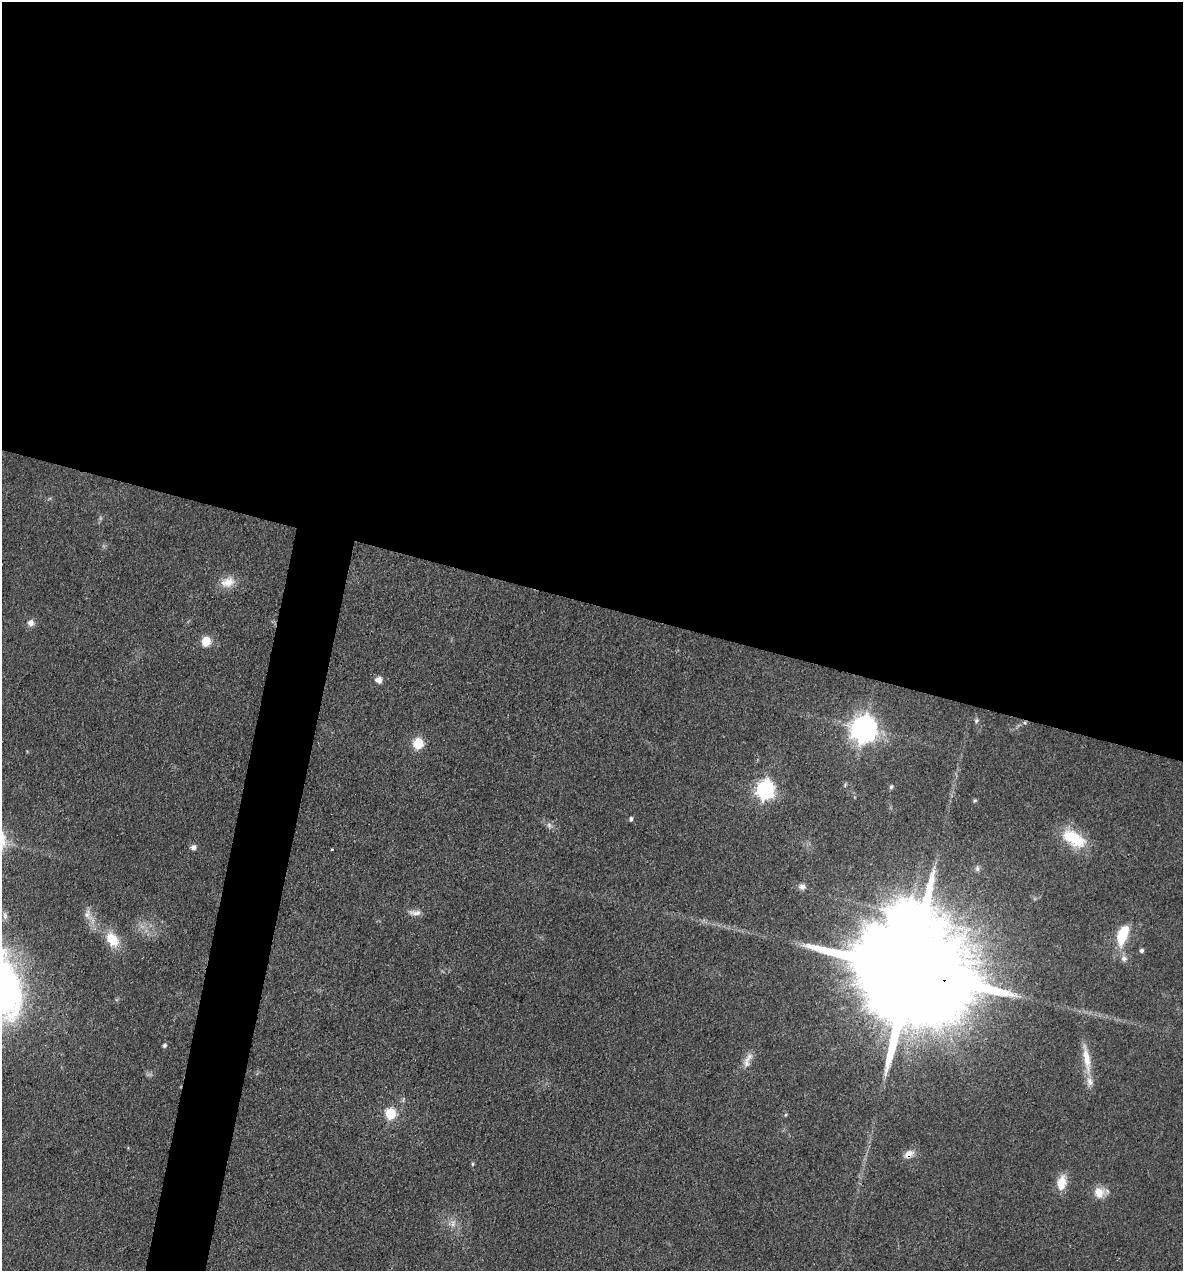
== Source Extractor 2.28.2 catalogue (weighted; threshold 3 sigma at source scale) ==
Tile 3 of 4 x 4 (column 3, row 1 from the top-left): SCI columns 2609-3789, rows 3809-5077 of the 5096 x 5079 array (HDU 1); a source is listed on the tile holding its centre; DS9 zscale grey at full resolution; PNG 1185 x 1273 px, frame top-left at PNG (2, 2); no overlay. Shown black and unused: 50% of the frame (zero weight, under 3 of 4 exposures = <1% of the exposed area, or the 3 px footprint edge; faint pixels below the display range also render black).
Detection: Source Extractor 2.28.2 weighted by HDU 2 'WHT'; one run over the whole footprint, this tile lists its part. Background 0.0807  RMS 0.0067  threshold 0.03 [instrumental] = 3 sigma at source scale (4.5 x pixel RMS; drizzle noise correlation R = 1.50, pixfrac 1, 0.05/0.05 arcsec/px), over >= 5 px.
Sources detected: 37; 1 inside a brighter object's white glare — not listed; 1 inside a brighter listed object's ellipse — not listed separately; the other 35 listed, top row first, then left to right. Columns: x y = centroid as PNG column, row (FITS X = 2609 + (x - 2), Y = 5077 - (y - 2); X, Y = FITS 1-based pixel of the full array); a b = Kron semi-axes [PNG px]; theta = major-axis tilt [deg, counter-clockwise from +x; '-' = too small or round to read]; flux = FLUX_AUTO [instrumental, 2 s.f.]
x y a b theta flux
228 582 19 13 19 9.7
31 623 9 8 - 3.5
206 641 6 5 - 34
378 680 9 9 - 3.9
976 721 6 5 - 1.4
1025 723 6 4 -71 0.88
864 729 9 8 - 830
418 743 6 5 - 52
891 787 6 4 78 1.3
765 790 8 7 - 320
975 800 6 4 52 0.9
631 819 5 4 - 1.8
549 825 9 7 -59 2.5
1074 838 33 17 -30 26
193 847 7 7 - 2.6
332 850 4 2 - 0.6
977 868 8 7 - 2.1
802 887 9 7 5 2.8
415 913 18 7 3 4.1
88 914 18 11 -72 6.5
1122 935 18 8 71 30
112 939 19 12 -54 16
1142 951 5 5 - 1.9
1124 958 10 8 -65 3.2
910 971 49 22 -15 40000
164 1045 5 4 - 1.7
748 1058 22 8 51 6.1
1087 1059 44 8 -82 14
391 1114 6 6 - 54
785 1115 5 3 - 0.76
909 1154 14 9 35 6.2
472 1164 6 4 89 0.86
1061 1182 17 10 79 12
1099 1192 14 13 - 9.3
452 1223 14 9 26 5.3
Overlapping masked pixels (flux is a lower limit): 2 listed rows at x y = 910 971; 909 1154